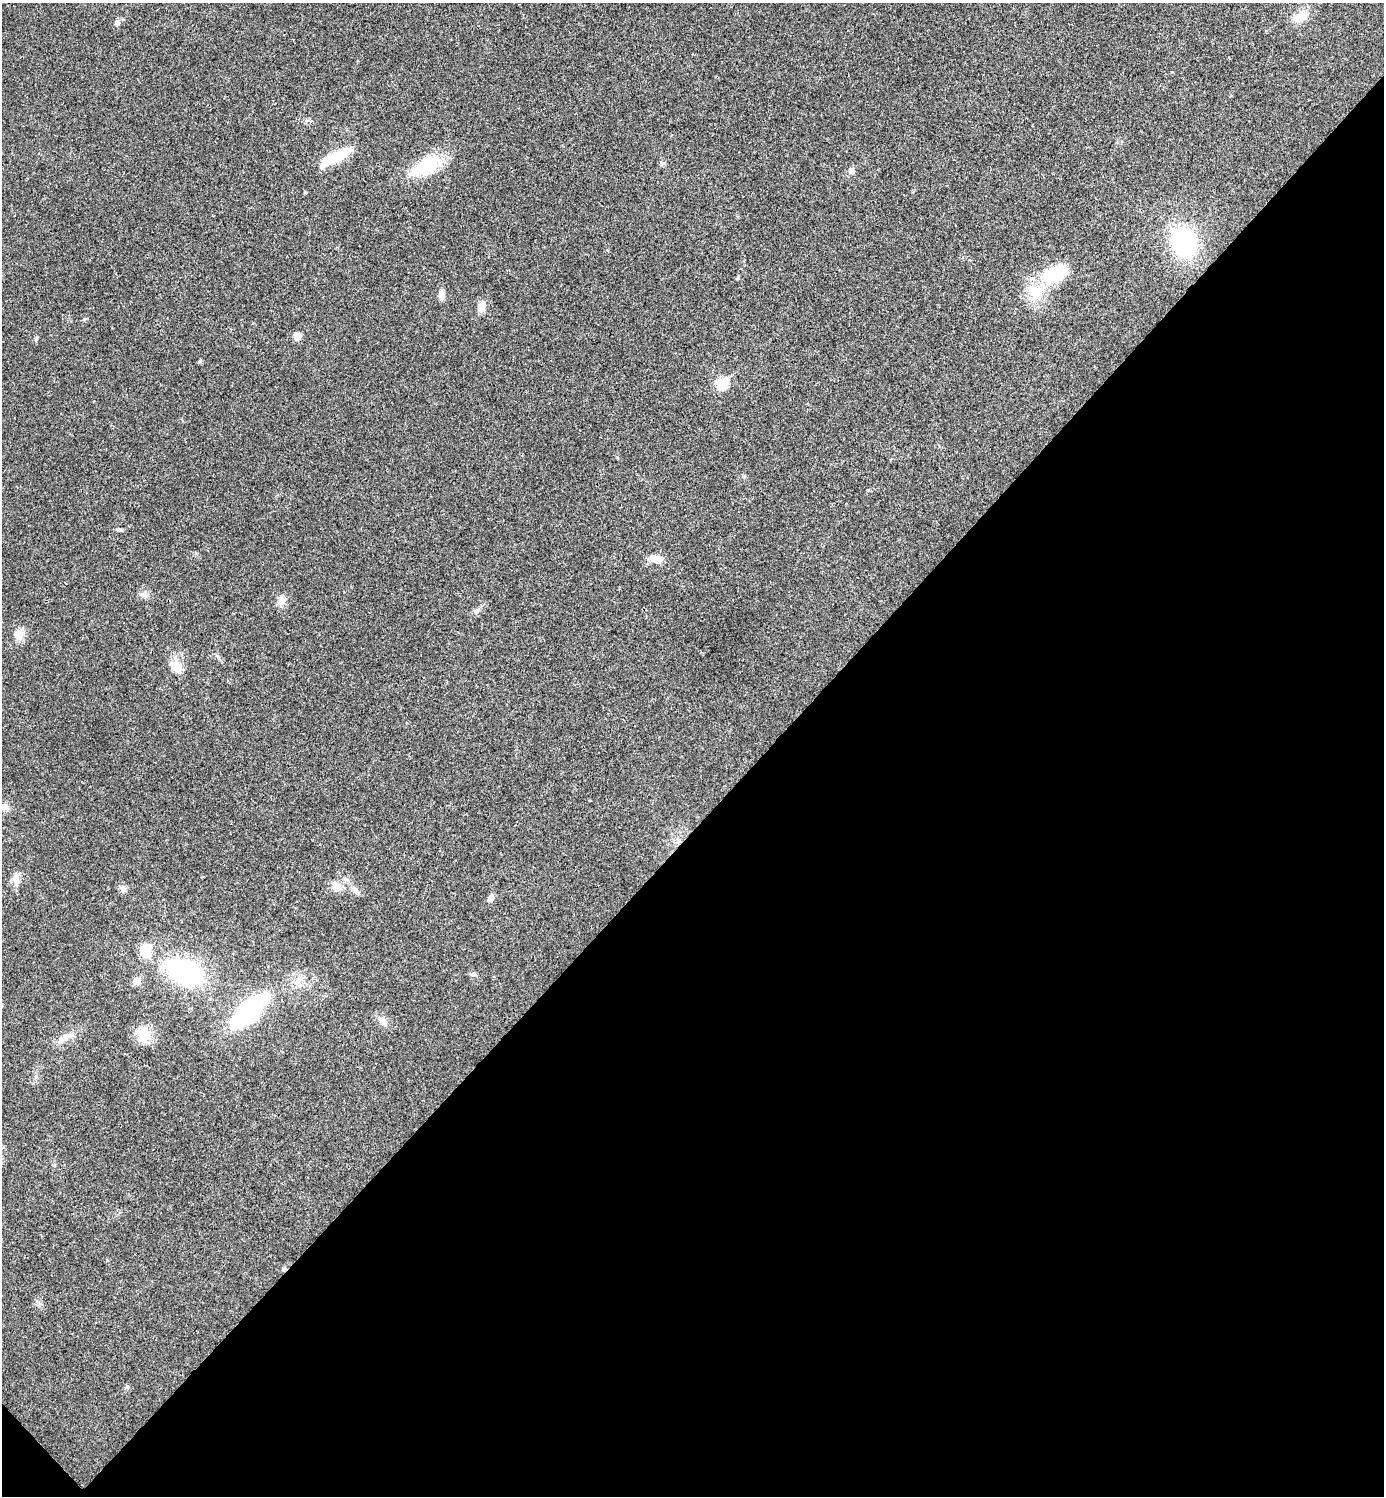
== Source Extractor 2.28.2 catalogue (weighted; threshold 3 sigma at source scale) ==
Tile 15 of 4 x 4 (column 3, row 4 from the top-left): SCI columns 2921-4302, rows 7-1500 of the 5984 x 5984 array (HDU 1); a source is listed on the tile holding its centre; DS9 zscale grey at full resolution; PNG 1386 x 1498 px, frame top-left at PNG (2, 3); no overlay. Shown black and unused: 45% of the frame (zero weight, under 3 of 4 exposures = <1% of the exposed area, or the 3 px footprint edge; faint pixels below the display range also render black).
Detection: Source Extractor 2.28.2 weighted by HDU 2 'WHT'; one run over the whole footprint, this tile lists its part. Background 0.0203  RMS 0.004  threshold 0.0182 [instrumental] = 3 sigma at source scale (4.5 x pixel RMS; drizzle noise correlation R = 1.50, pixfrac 1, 0.05/0.05 arcsec/px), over >= 5 px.
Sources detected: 36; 1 cosmic-ray / hot-pixel residue — not listed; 1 inside a brighter listed object's ellipse — not listed separately; the other 34 listed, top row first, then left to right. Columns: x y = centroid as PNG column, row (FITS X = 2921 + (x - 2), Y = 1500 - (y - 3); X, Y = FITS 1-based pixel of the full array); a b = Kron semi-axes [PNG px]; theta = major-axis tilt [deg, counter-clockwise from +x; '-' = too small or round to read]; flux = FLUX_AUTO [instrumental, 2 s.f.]
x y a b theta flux
1301 17 20 13 36 5.2
117 23 8 6 74 1.2
335 157 42 10 29 12
426 166 37 16 28 19
851 171 6 6 - 2.8
1184 242 25 20 -69 42
1055 273 32 19 24 18
441 295 14 6 -89 1.7
481 307 11 8 76 3.2
297 336 11 7 -76 2
200 361 6 4 46 0.59
722 383 6 6 - 23
119 530 8 4 -8 0.71
655 559 14 8 -13 4.6
144 595 8 5 -45 1.2
281 601 12 9 86 2.5
476 611 8 6 16 1.1
18 634 13 11 -66 3.5
176 666 18 11 -44 5
3 807 13 8 -2 2.5
16 879 17 9 -87 2.8
336 888 13 9 -22 2.7
123 889 10 6 76 1.2
355 890 10 6 -69 1.5
491 897 7 6 - 2.2
146 950 15 12 90 8
184 972 31 17 -24 62
473 974 6 4 42 0.69
299 980 17 8 53 3.5
136 981 5 5 - 5.7
248 1011 46 19 44 40
383 1021 16 9 -48 2.7
143 1035 19 18 - 7
66 1037 19 7 26 3.3
Isophote crosses this tile's border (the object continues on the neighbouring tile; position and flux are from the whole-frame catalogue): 1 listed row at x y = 3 807
Unlisted compact peaks at least as high as the median listed source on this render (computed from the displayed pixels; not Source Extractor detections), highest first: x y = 36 339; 127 1386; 305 192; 868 490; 738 278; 84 319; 662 163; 617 457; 218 657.